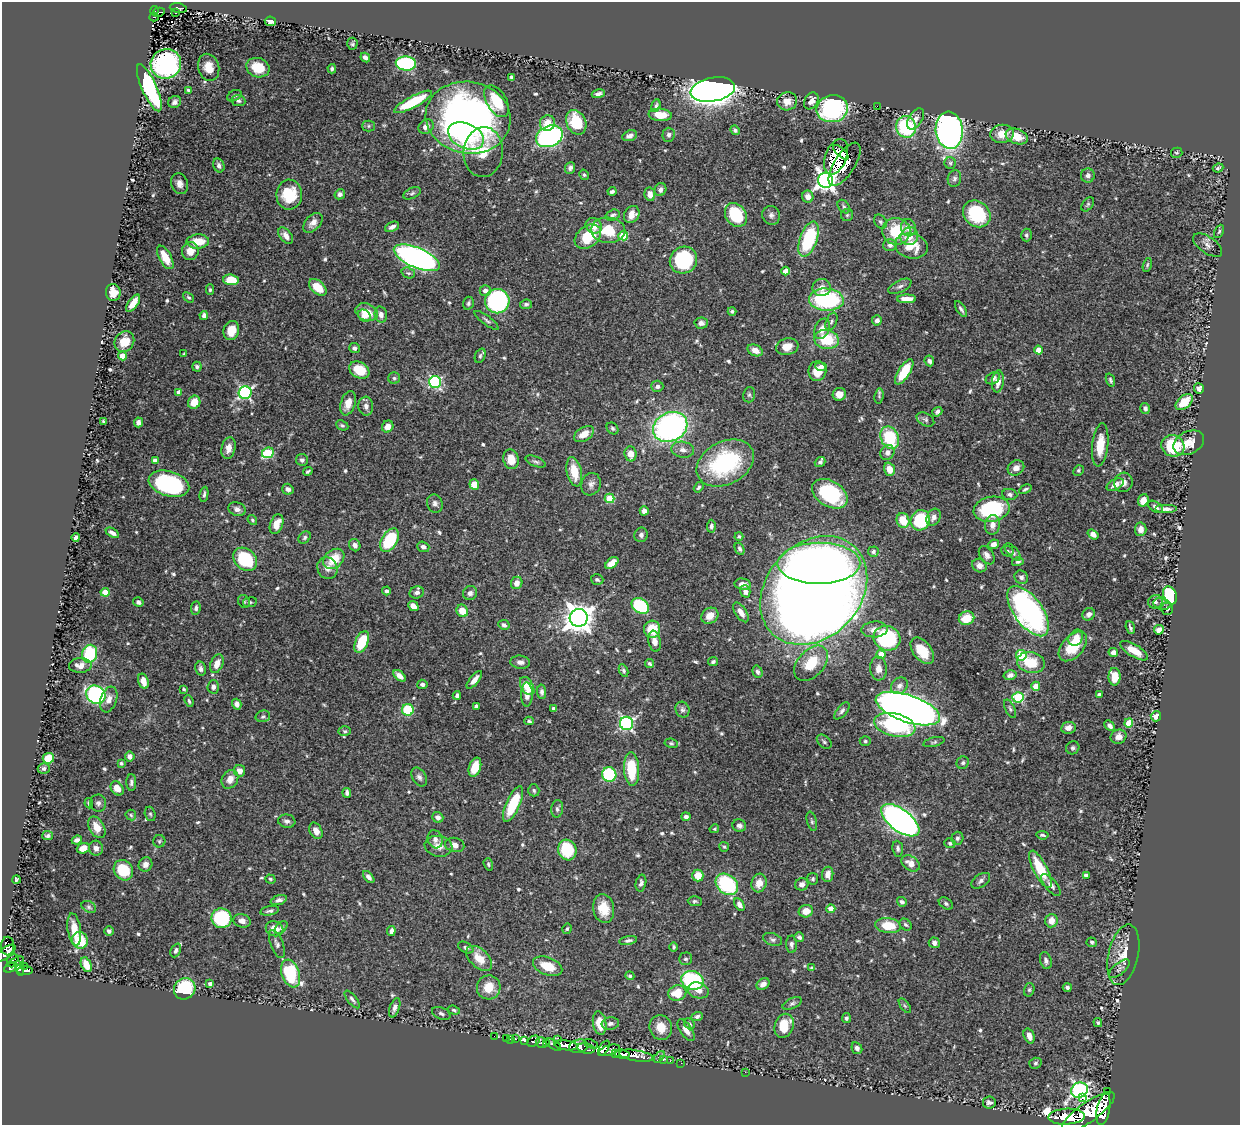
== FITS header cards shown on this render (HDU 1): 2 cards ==
NAXIS1  =                 1238
NAXIS2  =                 1123

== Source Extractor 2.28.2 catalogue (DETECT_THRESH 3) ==
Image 1238 x 1123 px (HDU 1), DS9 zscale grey, 1 PNG px = 1 image px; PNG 1242 x 1127 px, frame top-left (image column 1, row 1123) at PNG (2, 2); each listed source drawn as its Kron ellipse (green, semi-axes under 4 px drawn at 4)
Background 0.457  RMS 0.012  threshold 0.0369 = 3 sigma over >= 5 px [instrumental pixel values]
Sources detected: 636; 1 with non-positive FLUX_AUTO (blend fragments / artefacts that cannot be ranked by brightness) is neither listed nor drawn; of the other 635, the 500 brightest by FLUX_AUTO listed and drawn (135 fainter detections omitted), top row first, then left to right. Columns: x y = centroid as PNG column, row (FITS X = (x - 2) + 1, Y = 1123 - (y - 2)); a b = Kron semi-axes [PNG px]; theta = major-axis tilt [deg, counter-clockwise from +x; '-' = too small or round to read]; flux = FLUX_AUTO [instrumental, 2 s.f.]
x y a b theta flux
178 8 9 5 -11 56
155 11 5 3 - 8
159 12 6 3 13 16
175 13 3 3 - 11
154 17 5 3 - 13
270 21 6 4 -6 4.5
352 44 6 5 - 1.6
365 58 5 4 - 4
406 63 10 7 -4 110
166 64 15 15 - 160
209 67 14 10 -75 13
258 68 12 9 -20 24
332 69 5 4 - 1.6
511 77 4 3 - 1.9
149 88 25 7 -66 140
188 90 4 3 - 1.5
713 90 22 12 10 1100
598 94 7 4 11 2.9
234 96 7 5 29 1.8
238 101 7 5 -8 2.3
497 101 17 10 -60 26
787 101 10 9 - 8.1
811 101 9 6 60 7.1
175 102 7 6 - 2.8
413 102 21 6 28 40
656 106 7 4 74 1.8
877 106 2 2 - 23
832 109 16 13 10 120
660 115 11 6 -5 15
468 118 43 36 -10 380
915 119 12 6 56 4.4
576 122 13 9 -63 35
547 123 8 7 - 11
368 126 6 5 - 1.5
426 127 8 6 40 6.3
906 127 11 9 -72 73
735 130 5 4 - 2.1
949 130 19 13 -84 400
1002 134 12 9 6 12
669 135 7 6 - 2.3
466 136 19 12 -25 31
549 136 14 10 24 210
630 136 7 5 23 3.3
1017 136 11 7 -20 13
483 152 25 19 86 21
841 152 10 3 -43 3.4
1177 153 6 5 - 1.4
836 157 18 10 69 27
950 163 6 5 - 1.7
845 164 25 10 57 23
219 165 7 5 -68 3.2
570 168 6 5 - 2.7
1218 168 5 3 - 1.6
584 175 5 4 - 1.4
1088 175 7 7 - 3
954 178 8 6 77 2.6
826 180 8 7 - 470
180 184 11 8 -72 5
660 190 6 5 - 3
612 191 4 3 - 2.5
412 193 9 5 25 1.9
340 194 5 5 - 2.7
650 194 7 5 -79 5.5
289 195 15 13 89 34
808 197 6 5 - 6.3
1088 204 8 5 52 1.6
844 207 7 5 -52 2
977 214 15 12 -41 52
613 215 7 5 18 2
632 215 9 7 60 7.4
736 215 13 10 -54 41
771 215 9 9 - 3.6
847 215 6 6 - 1.6
880 222 8 5 -57 1.9
313 223 12 7 46 5.4
594 226 8 7 - 9.4
392 227 7 4 23 3.6
908 228 9 7 -75 5.4
608 230 17 12 -4 26
896 231 14 13 - 34
1219 231 7 4 63 1.4
1026 235 6 5 - 1.9
286 236 9 6 -51 5.4
623 236 5 4 - 34
909 236 9 8 - 11
588 237 15 10 39 31
809 239 18 8 70 67
198 242 11 7 2 19
890 245 7 6 - 3.4
1208 245 17 8 -35 4.2
911 246 17 12 -13 18
190 251 9 8 - 10
165 257 13 6 -61 17
417 258 24 10 -23 360
683 260 14 13 - 68
1147 265 7 4 76 1.3
786 271 4 4 - 9.5
408 273 7 5 -19 1.9
231 280 8 5 -4 20
900 286 12 6 26 3.2
318 287 10 6 -42 17
822 288 9 8 - 6.9
210 290 5 4 - 1.3
485 291 5 5 - 4.7
113 292 8 7 - 11
189 297 6 4 -38 1.4
907 299 9 4 0 8.1
826 300 17 11 -3 99
497 301 12 12 - 180
133 303 10 5 54 11
468 303 6 5 - 1.7
526 304 6 4 7 1.8
961 309 9 4 -57 2.3
732 311 4 4 - 1.6
367 312 11 8 -20 16
204 315 4 4 - 3.4
381 315 8 6 -75 4.5
364 316 7 5 -43 5
487 320 14 4 -36 2.5
877 320 5 5 - 3.4
831 322 9 5 67 2.2
701 323 6 5 - 2.8
822 329 11 7 65 8.2
231 331 9 7 72 14
827 339 12 9 -10 34
124 342 11 9 58 14
787 347 11 8 14 11
354 348 5 5 - 2.9
755 350 8 5 -24 7.5
1038 350 4 4 - 11
184 354 4 3 - 1.4
122 356 4 4 - 13
480 356 7 5 69 1.9
929 361 5 4 - 3.1
197 367 5 5 - 2.1
821 367 6 4 -8 4.1
359 370 11 8 -31 20
817 371 10 9 - 15
904 372 14 6 58 29
394 378 6 6 - 1.7
993 378 7 5 30 2.7
1110 380 7 4 -69 1.6
998 381 11 6 83 6.3
435 382 6 6 - 110
657 386 6 5 - 3
1199 388 5 5 - 2.7
179 392 4 4 - 5.1
245 393 6 6 - 150
839 394 7 6 - 6.2
749 395 8 6 75 1.9
879 396 8 4 84 1.5
194 402 7 6 - 13
1184 402 10 6 42 16
348 403 12 7 73 9.9
366 406 9 7 -87 4.5
1145 408 5 5 - 2.6
937 412 5 4 - 2.3
925 419 9 6 -29 2.1
103 421 3 3 - 1.4
138 422 5 4 - 3
342 425 6 4 -25 1.4
388 426 6 5 - 6.8
670 427 18 14 26 250
613 428 6 5 - 1.7
584 434 11 6 32 10
890 438 12 9 -65 44
1189 443 16 11 26 11
1100 445 21 8 84 19
1173 446 12 10 -26 41
229 448 11 7 77 7.2
683 450 11 8 -10 4.9
887 452 8 6 60 3.8
268 453 6 5 - 53
631 454 7 6 - 9.6
511 459 10 7 -76 12
302 460 6 6 - 2.4
155 461 4 4 - 6.2
536 462 10 5 -22 2.1
820 462 5 5 - 2.1
725 463 30 21 27 94
1016 468 8 7 - 6.4
889 469 7 5 -72 8.8
1078 470 5 5 - 1.4
308 471 5 3 - 1.4
574 472 15 7 -77 20
1123 482 10 9 - 5.2
169 484 21 12 -16 110
591 484 11 9 72 4.5
474 485 5 5 - 13
1115 485 9 5 27 6.1
699 487 6 4 55 1.8
288 489 6 5 - 3.7
1025 489 7 4 26 1.6
204 494 7 3 81 1.8
830 494 19 12 -32 67
1010 494 7 5 -8 2.1
610 498 5 4 - 29
1143 500 6 5 - 8.6
435 503 9 7 -72 3.2
1156 507 8 5 -35 3.2
237 509 9 6 -18 4.2
992 509 18 12 10 67
1166 509 11 4 0 3.9
644 511 4 4 - 3.7
934 517 9 6 60 4.9
252 520 5 4 - 1.3
903 520 7 6 - 18
920 520 10 9 - 59
277 524 10 6 70 11
992 525 10 7 83 5.4
711 526 6 4 88 1.9
1141 529 7 5 85 5
112 533 7 4 -30 3.2
1093 534 6 4 -37 4.5
641 535 7 6 - 2.5
739 536 4 4 - 1.5
76 537 4 3 - 2.2
305 537 7 5 47 1.7
390 540 13 7 58 52
993 544 5 5 - 5.5
355 545 6 5 - 4
423 547 6 5 - 2.7
740 549 6 4 -64 1.9
1007 551 6 5 - 1.7
873 552 5 5 - 1.8
1013 552 10 5 -47 2.1
987 555 10 6 -56 3.8
245 559 13 10 -41 53
334 559 12 9 42 20
1018 562 6 4 14 1.6
612 563 7 4 39 12
819 563 41 20 0 510
979 565 7 6 - 4.5
327 568 11 10 - 6.1
1021 577 7 6 - 2.8
597 580 6 5 - 1.9
517 583 6 5 - 6.5
743 584 8 5 -10 7.6
814 590 60 47 47 2300
386 591 4 4 - 2.1
745 591 6 5 - 3.6
105 592 4 4 - 19
417 592 7 6 - 3.1
470 593 7 6 - 3.2
1170 595 9 6 -67 69
244 601 7 5 -55 1.6
138 602 5 4 - 2.3
250 602 7 5 8 1.7
1155 602 7 6 - 2.8
1162 604 9 6 -11 2.7
413 606 6 4 -43 6.3
640 606 9 7 -34 56
196 608 7 4 84 2.1
1167 609 6 6 - 2
462 611 6 5 - 15
1028 611 29 14 -54 260
741 612 11 5 -56 7.5
1089 614 6 5 - 3.8
710 616 9 7 37 9.5
579 618 9 8 - 1200
966 618 8 6 22 19
504 625 6 5 - 2.9
1130 628 7 3 -71 1.9
652 629 8 8 - 21
875 629 13 8 5 5.7
1159 630 5 4 - 4.7
887 638 13 12 - 76
1076 638 9 6 57 6.7
655 641 11 6 -81 6.8
362 642 11 6 67 35
1073 646 17 10 48 26
922 651 15 9 -53 22
1134 651 16 6 -31 13
1113 652 5 4 - 4.3
90 654 9 7 75 55
881 655 4 4 - 16
1021 655 5 5 - 51
520 662 10 6 -5 4.2
713 662 5 4 - 1.7
811 663 20 13 48 24
1031 663 14 10 -14 22
217 664 10 6 68 7.5
649 664 5 4 - 1.8
80 665 11 7 2 7.4
201 669 7 5 -76 2.8
878 669 12 8 -85 6.5
624 670 6 4 -65 1.6
757 672 6 5 - 2.4
1010 675 6 5 - 3.4
400 676 7 4 -41 6.1
1115 677 9 6 90 12
474 680 11 4 50 6.2
143 681 8 5 -74 9.2
422 684 5 4 - 2.3
527 686 10 6 -60 20
899 686 9 7 44 4.6
1036 686 4 4 - 11
213 687 7 6 - 3
184 689 3 3 - 1.4
542 692 7 4 -86 2.5
527 694 12 6 -89 5.3
1099 694 4 3 - 1.5
96 695 10 8 -32 140
457 695 4 3 - 2.6
1018 697 5 5 - 73
109 700 13 8 71 7.1
189 701 6 4 -68 1.7
237 704 5 4 - 4.7
476 706 4 3 - 2.1
554 709 4 4 - 5.1
908 709 34 13 -19 1300
1010 709 10 4 -65 1.8
408 710 6 6 - 42
682 710 8 7 - 2.6
842 711 10 5 50 2.5
263 716 7 5 13 1.9
1156 716 5 5 - 6.5
529 721 4 3 - 1.7
626 723 7 6 - 170
1129 723 4 4 - 22
895 725 21 11 -13 74
1110 726 6 4 -45 3.6
1068 728 7 6 - 4.7
345 731 6 4 -3 1.4
1119 737 8 7 - 6.2
865 741 5 5 - 1.3
824 742 8 5 -42 1.9
934 742 11 4 14 1.8
671 743 7 4 -9 1.3
1073 748 7 6 - 2
130 756 5 5 - 4.1
48 758 6 5 - 27
121 763 4 4 - 1.9
963 763 6 6 - 2.2
475 767 10 6 72 18
44 768 6 5 - 2.5
632 769 17 7 -87 34
240 771 6 5 - 6.5
609 775 7 7 - 71
419 777 10 7 -61 3.1
230 779 10 7 59 7.2
131 782 8 5 -90 2.3
117 788 8 6 -55 10
534 790 6 5 - 1.8
347 793 5 4 - 2.3
89 803 5 3 - 2
98 803 8 8 - 2.8
513 804 19 6 66 38
557 809 9 6 84 2.3
150 814 7 5 -73 1.6
131 815 5 5 - 1.4
438 817 6 5 - 3.9
686 817 4 3 - 2.3
900 820 22 11 -37 550
287 821 9 6 -6 3
812 821 10 5 -75 1.7
739 826 7 6 - 3.3
97 827 11 7 -59 11
714 829 5 4 - 1.4
316 831 8 6 -62 5.6
1042 835 6 3 -6 1.6
47 836 5 4 - 1.8
957 838 6 6 - 2
435 839 9 7 -74 4.3
77 840 5 4 - 3.2
159 841 6 6 - 1.7
950 843 5 4 - 1.8
455 845 10 7 -13 5.3
439 846 14 10 -10 7.5
724 847 5 5 - 1.4
83 848 6 5 - 9.6
96 848 7 7 - 3.8
898 849 8 5 -83 2.3
567 850 10 9 - 38
911 863 10 7 -35 8.5
145 864 7 6 - 5
488 864 6 4 -72 1.4
1040 869 20 7 -63 30
123 870 11 9 -52 31
828 874 7 5 83 6.7
698 875 6 5 - 13
1086 875 4 4 - 3.3
369 877 7 4 -49 2.8
16 879 4 3 - 1.4
270 879 5 4 - 1.3
813 879 6 5 - 1.6
981 881 10 6 35 2.9
641 883 8 5 77 2.8
759 883 9 7 74 8.4
727 884 12 9 -41 72
802 884 7 6 - 4.1
1051 885 13 6 -50 4.3
279 900 8 4 18 2.9
695 901 7 5 -2 1.7
902 902 5 4 - 2.4
946 904 8 5 -34 2
739 905 7 4 -58 4.4
89 907 8 5 -30 1.7
604 909 14 10 -80 16
831 909 4 4 - 10
270 911 9 4 11 2.4
806 911 7 6 - 10
221 918 10 9 - 72
242 921 9 6 -17 4.3
1051 921 6 6 - 8.2
906 925 7 5 -43 1.8
888 926 13 7 -7 21
281 928 8 5 45 2.2
74 929 16 6 -82 14
274 929 9 7 -22 11
567 929 5 4 - 1.4
109 931 5 5 - 2.6
391 931 5 4 - 3.8
799 937 5 4 - 2.5
773 939 10 6 -20 2.5
80 940 8 8 - 27
628 940 9 4 10 2.3
1092 942 5 4 - 1.5
934 943 5 5 - 3.2
277 944 15 6 -68 3.5
791 944 9 5 -88 2.7
8 946 9 6 88 99
674 947 5 4 - 1.4
466 948 8 5 -28 2.2
176 950 7 4 65 2.4
6 953 12 5 37 330
1123 955 31 15 77 17
479 958 15 9 -44 14
13 959 6 3 29 100
686 959 6 6 - 1.8
1046 961 9 5 -73 2.8
16 962 9 4 26 160
86 965 8 5 -67 13
25 966 2 2 - 5.7
548 966 15 9 -20 19
11 967 7 4 29 290
19 968 8 3 -74 160
812 968 4 4 - 2
1119 969 12 5 40 2.6
25 971 8 3 2 130
291 973 14 8 -71 70
630 976 5 4 - 1.7
692 980 11 9 -19 88
210 984 4 4 - 2.3
763 984 7 5 31 4.3
489 987 12 11 - 17
1067 987 4 3 - 2.5
185 989 11 10 - 57
698 990 11 8 -16 6.1
1029 990 7 5 75 1.6
677 993 9 7 10 19
352 999 11 4 -51 2.3
792 1003 10 5 24 2.3
905 1006 8 4 -54 1.6
395 1008 10 5 69 3.2
454 1010 6 4 -17 1.6
441 1013 10 5 -23 2.3
697 1016 6 4 18 2.2
846 1018 5 4 - 1.8
600 1023 12 6 -81 15
1098 1023 4 4 - 1.3
610 1024 9 6 7 3.2
689 1024 6 5 - 1.6
784 1026 12 9 70 21
661 1027 12 11 - 13
686 1030 12 5 -56 6.1
494 1036 2 2 - 2.8
1029 1036 8 5 -70 6.3
506 1038 2 2 - 6.1
511 1039 3 2 - 3
515 1039 3 3 - 32
558 1039 3 2 - 54
525 1041 3 3 - 140
533 1041 6 5 - 190
541 1043 6 5 - 350
546 1043 4 3 - 240
553 1044 9 3 -35 260
591 1044 7 4 -25 150
566 1045 12 5 -8 1300
578 1046 9 6 14 640
586 1048 9 5 -11 240
604 1048 8 4 58 350
857 1048 6 5 - 2.6
609 1050 11 5 16 340
615 1054 3 2 - 96
622 1054 7 4 -7 520
636 1056 17 5 -9 700
659 1057 7 3 50 61
663 1060 3 2 - 5.9
670 1061 2 2 - 7.8
681 1063 2 2 - 9.8
1035 1063 6 5 - 1.8
745 1072 2 2 - 37
1079 1090 8 7 - 280
1108 1091 3 2 - 12
1082 1098 3 2 - 5.8
989 1102 6 6 - 3.2
1103 1109 16 6 78 1600
1088 1112 32 10 35 4100
1067 1117 18 8 3 2100
At the frame edge (FLAGS 8, measured only in part): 1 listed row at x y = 6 953
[135 fainter detections neither listed nor drawn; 1 non-positive-flux detection neither listed nor drawn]